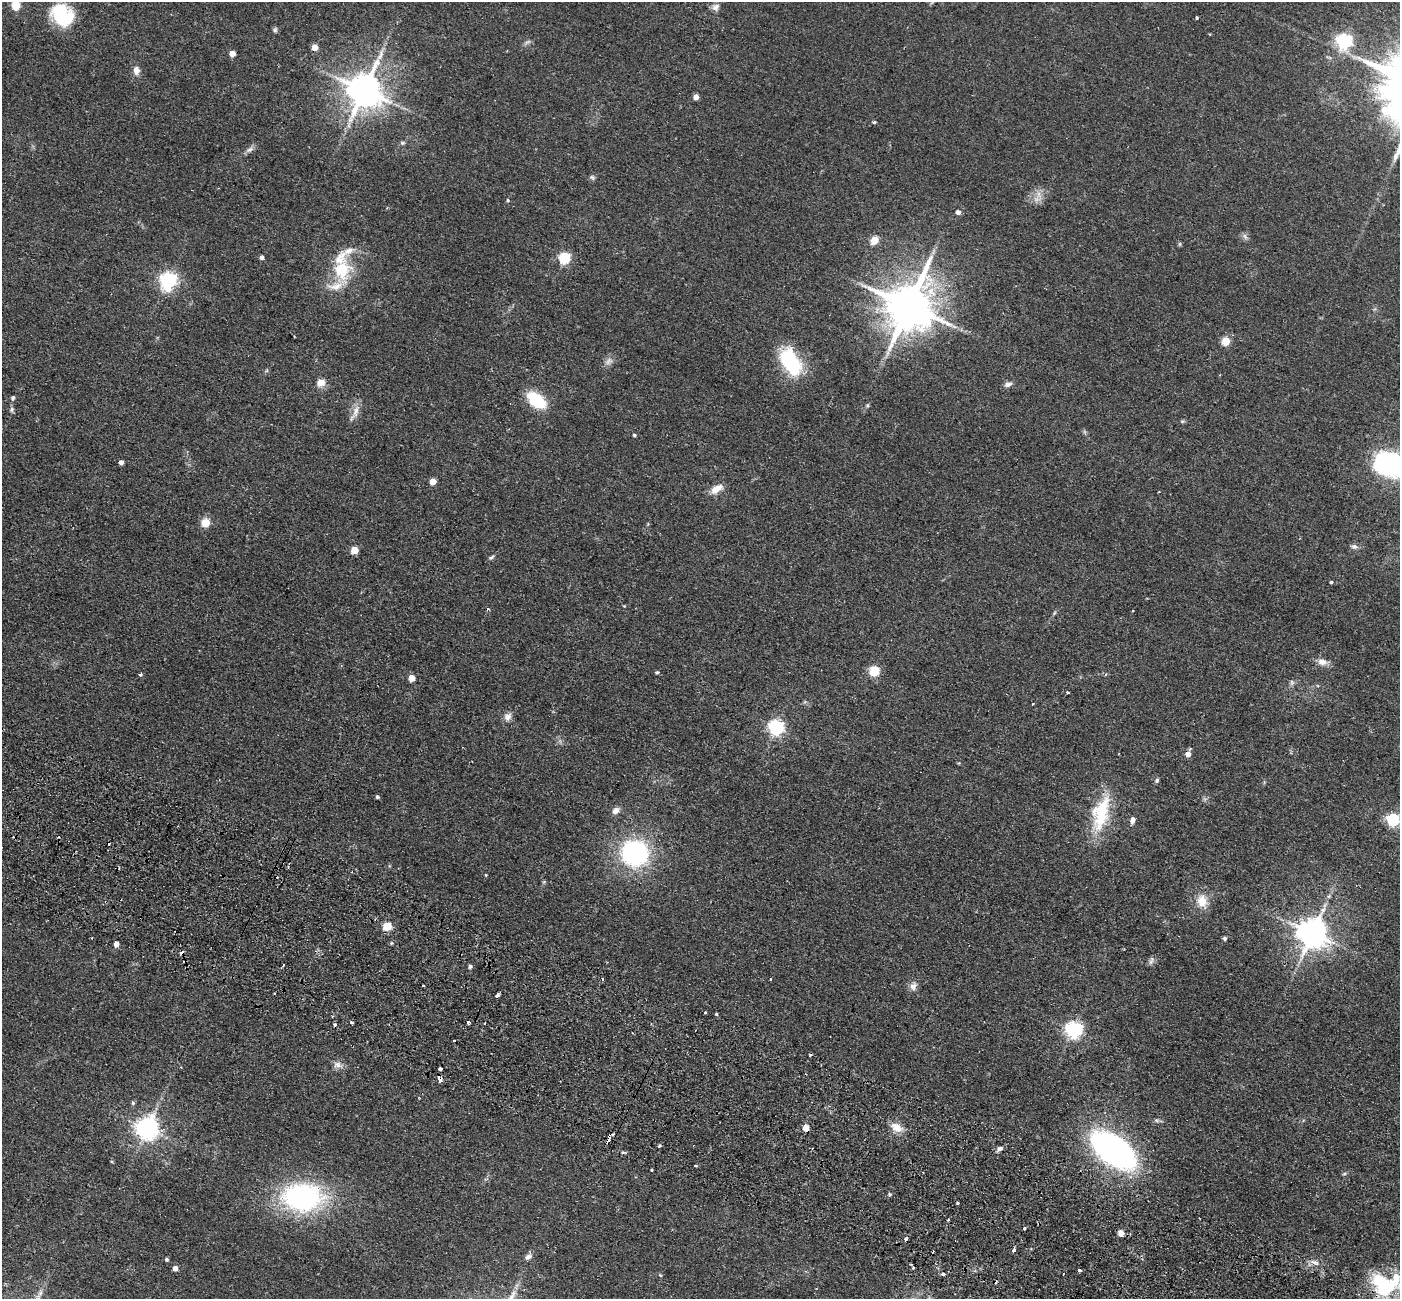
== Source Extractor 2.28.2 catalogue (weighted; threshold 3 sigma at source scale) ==
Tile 6 of 4 x 4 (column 2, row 2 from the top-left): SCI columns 1425-2822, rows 2922-4218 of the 5645 x 5710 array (HDU 1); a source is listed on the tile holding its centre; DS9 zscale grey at full resolution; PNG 1402 x 1301 px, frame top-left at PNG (2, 2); no overlay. Shown black and unused: <1% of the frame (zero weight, under 2 of 3 exposures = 3% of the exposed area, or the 3 px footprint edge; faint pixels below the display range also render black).
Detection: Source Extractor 2.28.2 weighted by HDU 2 'WHT'; one run over the whole footprint, this tile lists its part. Background 0.0602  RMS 0.0078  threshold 0.0353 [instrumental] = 3 sigma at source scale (4.5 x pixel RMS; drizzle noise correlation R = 1.50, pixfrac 1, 0.05/0.05 arcsec/px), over >= 5 px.
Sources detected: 138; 1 too faint to see at this stretch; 3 inside a brighter object's white glare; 15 cosmic-ray / hot-pixel residue — not listed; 2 inside a brighter listed object's ellipse — not listed separately; the other 117 listed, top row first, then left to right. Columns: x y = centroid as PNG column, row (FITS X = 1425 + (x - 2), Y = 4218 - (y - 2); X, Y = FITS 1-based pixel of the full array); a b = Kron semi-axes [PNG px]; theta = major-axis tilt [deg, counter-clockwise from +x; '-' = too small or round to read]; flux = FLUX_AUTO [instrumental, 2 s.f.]
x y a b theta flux
16 5 5 5 - 38
715 7 11 8 35 3.4
62 15 26 21 -45 41
1197 18 3 3 - 1.3
275 30 7 5 75 1.5
1344 41 6 6 - 220
528 42 11 4 22 1.8
315 47 5 4 - 11
232 53 4 4 - 9
136 70 10 8 -89 4.9
364 90 10 9 - 2000
696 97 4 4 - 5.6
874 122 3 3 - 2.4
403 143 5 5 - 1.2
250 149 10 6 35 2.9
592 177 7 6 - 1.6
1039 194 10 5 -82 3.5
508 200 4 4 - 0.89
958 212 5 4 - 3.2
1245 237 10 5 -63 2.1
874 240 5 5 - 27
262 257 4 4 - 2.9
340 258 25 16 55 16
565 258 5 5 - 80
342 270 11 10 - 36
168 280 6 6 - 260
336 286 35 12 22 14
909 306 14 12 67 3900
1226 341 5 5 - 29
791 362 34 19 -62 52
321 382 10 9 - 6.3
1008 384 11 6 13 3
13 398 6 5 - 1.3
536 400 20 12 -39 33
12 409 8 5 84 1.7
356 411 20 7 76 6.5
1182 421 6 4 -17 0.98
634 435 4 4 - 1.1
121 462 4 4 - 3.7
1391 464 30 21 -3 120
433 481 5 5 - 12
717 489 16 8 33 8.2
205 522 5 5 - 32
1354 547 9 6 -6 2.5
355 550 5 5 - 19
491 557 9 4 24 1.5
1331 582 4 3 - 1.1
1322 662 12 8 -13 5.4
874 671 5 5 - 57
657 672 4 3 - 1.3
140 674 4 4 - 1.4
412 678 5 4 - 13
1292 682 8 5 -71 1.6
1067 692 4 3 - 0.97
1033 704 3 2 - 0.57
508 717 11 10 - 4.3
776 727 6 6 - 210
1188 754 5 5 - 5.9
1157 780 6 5 - 1.3
377 797 4 3 - 1.4
616 811 9 7 36 4.6
1101 813 47 20 74 41
1133 820 7 5 73 3.8
1393 820 6 5 - 100
635 853 25 24 - 100
288 867 3 3 - 0.72
486 875 3 3 - 0.65
1202 901 16 13 -84 12
387 926 5 5 - 36
1312 933 9 9 - 1300
1225 938 4 4 - 1.9
116 944 4 4 - 5.8
1151 962 7 6 - 2.3
283 965 3 3 - 4.8
470 967 4 4 - 1.9
602 979 3 3 - 1
770 979 3 2 - 0.62
423 986 3 2 - 1.2
913 986 11 9 68 4.2
498 995 4 3 - 14
705 1013 3 3 - 2.5
716 1014 3 3 - 1.6
468 1022 4 3 - 3.3
351 1023 3 3 - 2.2
1074 1030 6 6 - 280
337 1065 13 8 -17 4.4
440 1069 3 3 - 14
440 1079 6 3 -72 17
133 1103 5 5 - 1.2
1156 1120 6 4 -43 1.2
896 1127 16 10 -30 8.7
147 1128 7 7 - 610
806 1128 5 5 - 15
609 1138 7 3 76 9.7
659 1146 4 3 - 0.96
1000 1148 8 6 14 2.5
1114 1150 36 19 -37 270
623 1152 5 3 - 1
696 1166 3 3 - 1.3
652 1170 3 2 - 0.84
1344 1174 6 4 19 0.98
890 1194 5 5 - 1.4
302 1197 37 25 -1 140
948 1220 4 3 - 0.84
1024 1228 3 3 - 1.8
1121 1233 5 5 - 10
1014 1250 5 4 - 1.7
933 1252 2 2 - 0.79
528 1257 10 6 32 3.2
167 1260 5 4 - 1.4
1315 1263 9 6 -27 3.1
175 1268 4 4 - 5.5
913 1268 4 3 - 1.3
1079 1270 3 3 - 2.5
1063 1274 2 2 - 0.67
660 1275 5 3 - 0.7
1383 1283 31 16 -31 40
Overlapping masked pixels (flux is a lower limit): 4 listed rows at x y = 387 926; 440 1079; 806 1128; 609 1138
Isophote crosses this tile's border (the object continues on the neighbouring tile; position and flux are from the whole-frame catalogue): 3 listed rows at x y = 16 5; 1391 464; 1393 820